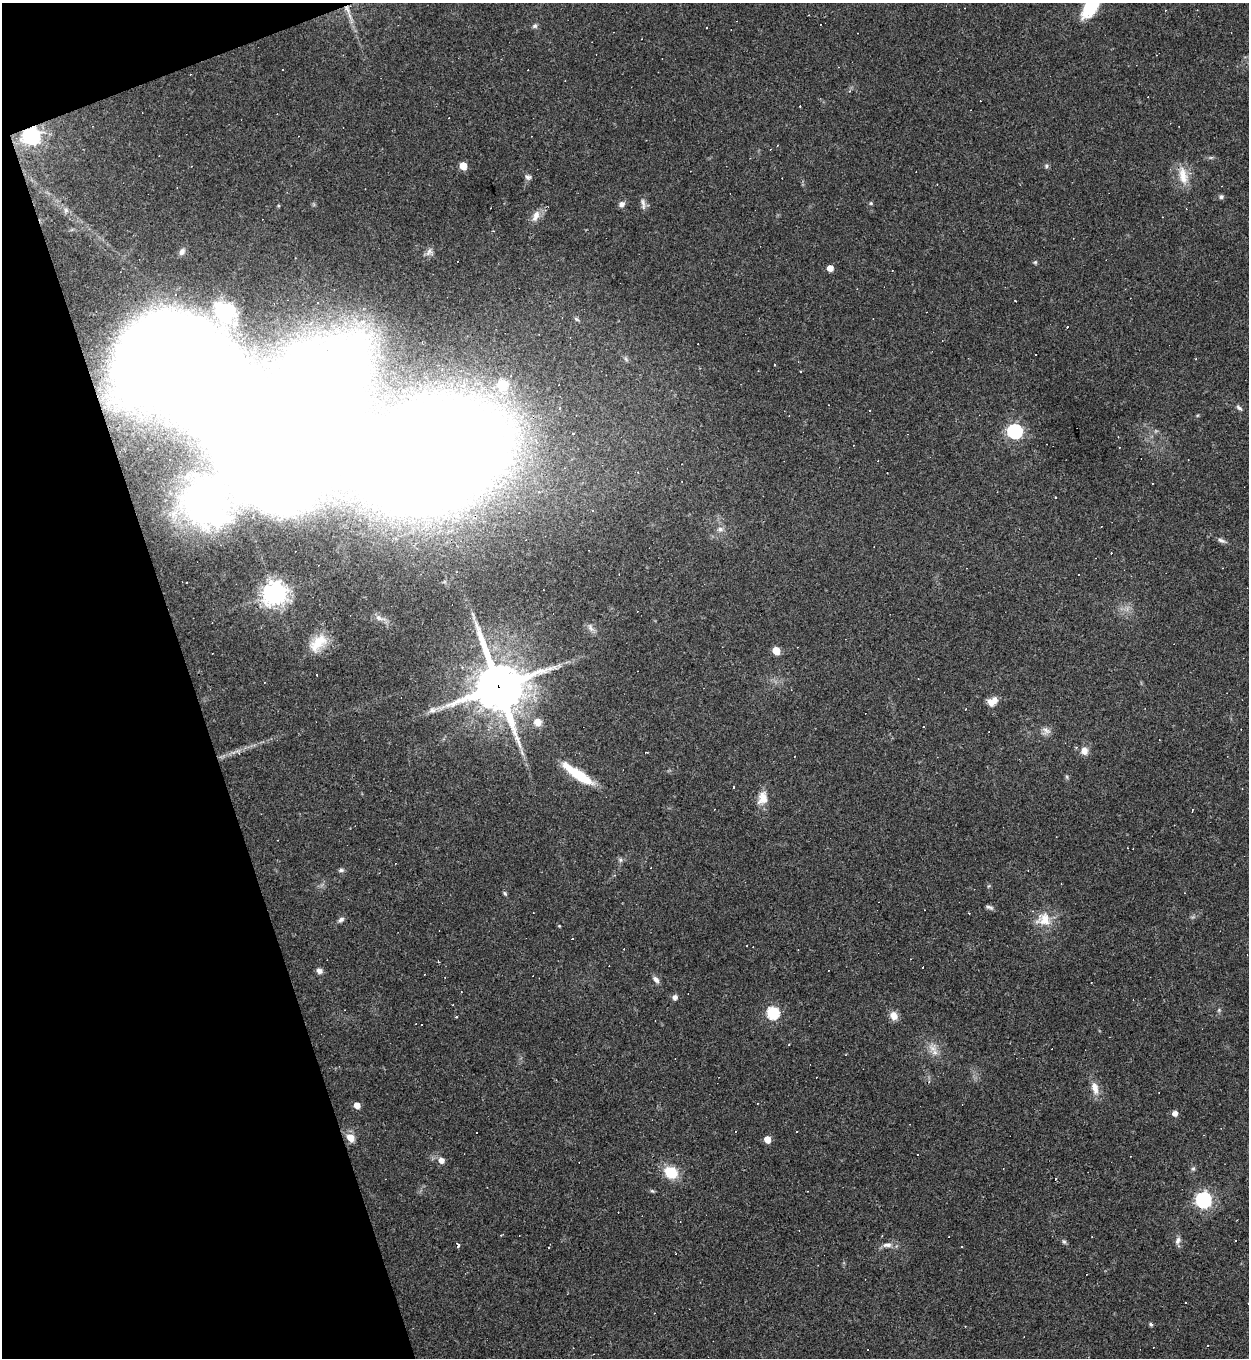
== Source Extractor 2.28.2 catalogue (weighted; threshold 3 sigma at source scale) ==
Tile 5 of 4 x 4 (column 1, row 2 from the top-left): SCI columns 147-1393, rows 2711-4066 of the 5407 x 5421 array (HDU 1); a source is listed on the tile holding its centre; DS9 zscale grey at full resolution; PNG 1251 x 1360 px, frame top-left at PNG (2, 3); no overlay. Shown black and unused: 17% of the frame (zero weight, under 3 of 4 exposures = <1% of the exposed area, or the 3 px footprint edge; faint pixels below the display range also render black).
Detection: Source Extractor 2.28.2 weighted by HDU 2 'WHT'; one run over the whole footprint, this tile lists its part. Background 0.0443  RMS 0.0046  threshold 0.0209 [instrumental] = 3 sigma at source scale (4.5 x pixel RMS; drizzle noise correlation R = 1.50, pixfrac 1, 0.05/0.05 arcsec/px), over >= 5 px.
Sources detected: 121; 3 inside a brighter object's white glare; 32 cosmic-ray / hot-pixel residue — not listed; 1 inside a brighter listed object's ellipse — not listed separately; the other 85 listed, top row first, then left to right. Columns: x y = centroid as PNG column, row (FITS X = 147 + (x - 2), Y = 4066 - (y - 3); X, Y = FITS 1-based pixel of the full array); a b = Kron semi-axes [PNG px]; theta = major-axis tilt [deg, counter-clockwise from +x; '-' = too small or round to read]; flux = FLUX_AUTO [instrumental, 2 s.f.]
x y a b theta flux
1093 3 35 12 58 30
347 9 15 6 -59 3.3
535 26 7 6 - 1
850 91 5 3 - 0.55
31 136 7 7 - 160
463 166 5 5 - 9.7
1046 166 6 5 - 0.85
1183 175 25 11 -79 7.3
528 177 8 6 -3 1.2
1221 197 6 5 - 0.87
622 204 8 7 - 1.8
643 204 17 5 -79 1.7
536 216 14 8 67 3.7
182 252 10 7 56 2
429 252 13 6 56 1.9
1035 262 6 5 - 0.61
830 268 5 5 - 4.6
1015 301 3 2 - 0.39
225 311 23 20 -9 16
363 321 6 4 46 1.8
775 364 3 2 - 0.58
800 372 3 2 - 0.42
503 385 17 15 -6 10
1239 408 9 5 -41 1.1
1015 431 7 6 - 100
435 456 75 54 26 2600
539 492 5 4 - 0.71
1055 497 2 2 - 0.35
205 505 41 33 -65 89
1101 527 2 2 - 0.28
720 529 9 6 -1 1.8
1221 540 11 5 -25 1.4
274 593 8 8 - 460
379 618 11 6 -33 2.3
590 628 11 6 -58 1.8
318 643 29 15 44 11
776 651 5 5 - 11
317 675 3 2 - 0.55
499 687 17 15 -68 2200
994 700 10 8 64 3.2
965 709 3 2 - 0.5
432 710 10 7 6 2.2
538 722 9 8 - 4.4
1046 730 13 7 -28 2.2
1076 747 4 4 - 0.57
1084 751 9 8 - 3.3
578 774 38 9 -34 17
1067 777 6 4 -72 0.6
733 787 3 3 - 1.8
763 798 19 13 76 5.6
1192 810 5 2 - 0.31
620 860 7 4 -90 0.89
341 870 7 5 8 0.97
505 893 6 4 -68 0.7
989 907 11 4 -18 1.2
533 912 3 2 - 0.32
341 919 8 6 27 1.3
1045 920 22 17 18 8.9
922 967 3 3 - 1.6
319 971 8 6 -32 1.7
656 980 9 6 -49 1.9
1091 983 3 2 - 0.29
675 997 7 6 - 1.6
1219 1010 5 5 - 0.62
773 1013 6 6 - 48
894 1016 11 9 -69 3.6
932 1048 10 9 - 3.3
1095 1088 18 9 -74 4.5
357 1105 5 4 - 5.3
1175 1113 5 5 - 3.1
351 1138 8 6 -57 5.9
767 1139 5 5 - 6.9
441 1160 6 5 - 3.6
1193 1169 6 5 - 0.78
671 1172 16 14 -32 11
1203 1200 7 6 - 140
501 1235 4 2 - 0.37
1178 1240 10 6 70 1.8
1236 1240 2 2 - 0.42
1064 1241 7 5 -51 0.84
458 1245 4 3 - 1.6
888 1245 12 7 5 2.4
548 1247 4 2 - 0.94
961 1247 3 2 - 0.63
1151 1324 4 4 - 0.9
Overlapping masked pixels (flux is a lower limit): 4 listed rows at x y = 347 9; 31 136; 435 456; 499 687
Isophote crosses this tile's border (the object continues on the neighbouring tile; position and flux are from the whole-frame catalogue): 1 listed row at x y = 1093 3